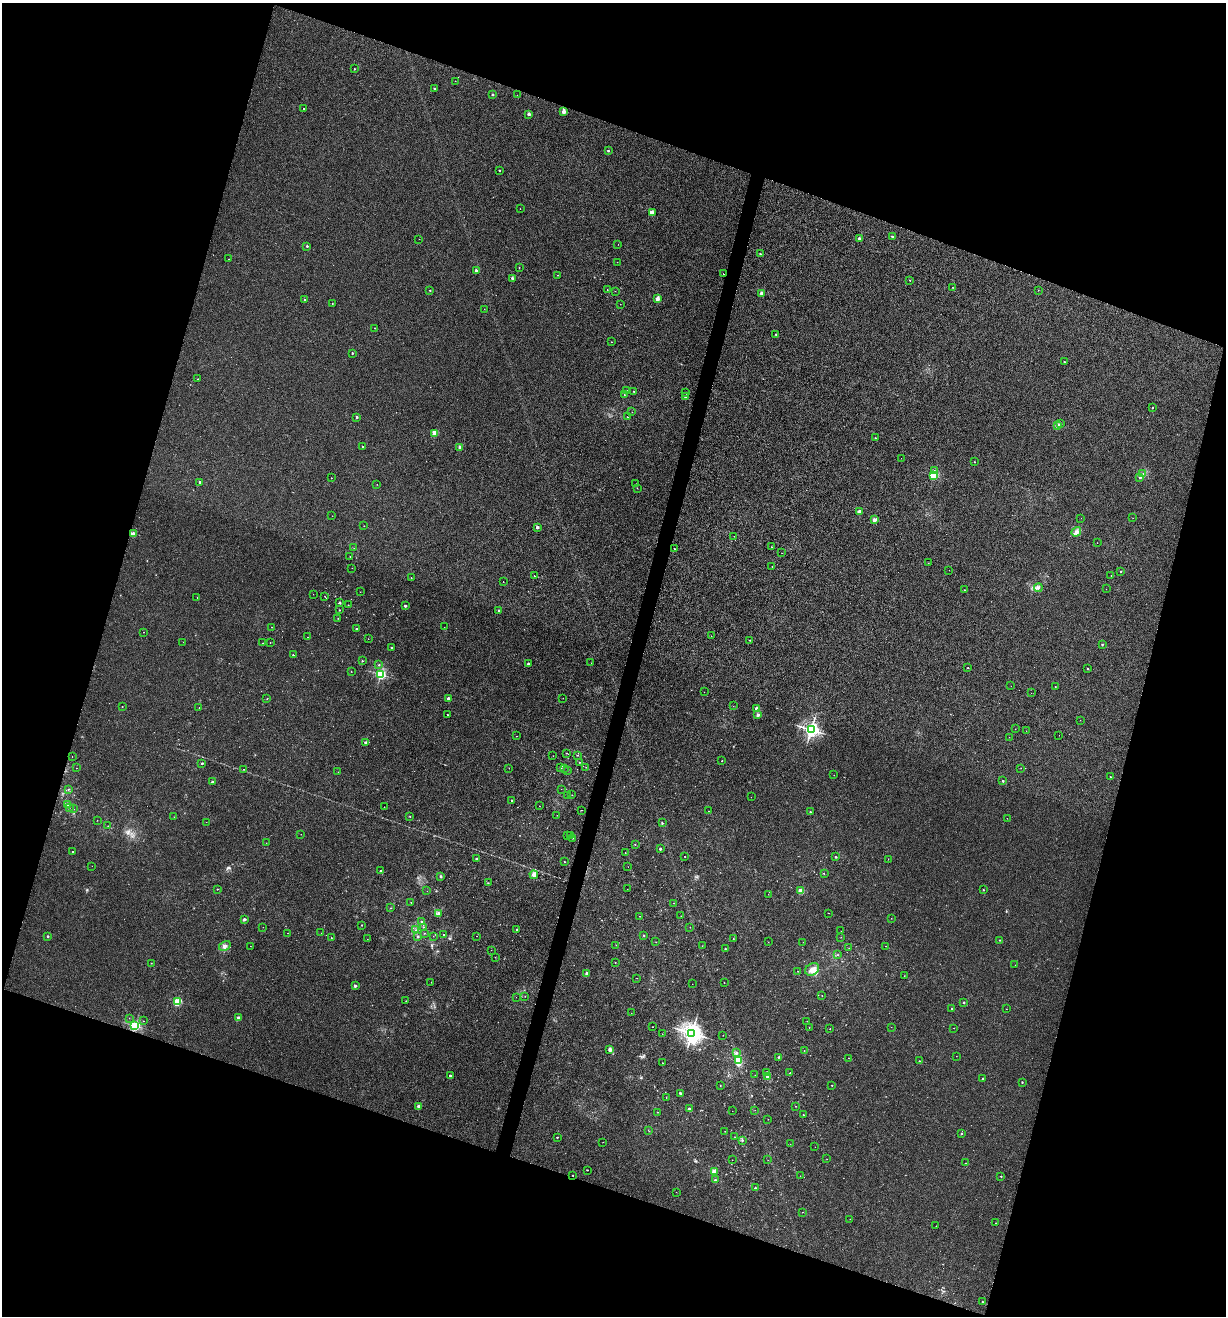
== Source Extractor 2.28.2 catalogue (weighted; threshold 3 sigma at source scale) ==
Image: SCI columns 126-5018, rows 4-5259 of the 5271 x 5259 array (HDU 1 of 3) = the unmasked area's bounding box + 8 px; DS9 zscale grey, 4 x 4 block average (1 PNG px = mean of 4 x 4 image px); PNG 1228 x 1318 px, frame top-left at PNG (2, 3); each listed source drawn as its Kron ellipse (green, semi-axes under 4 px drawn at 4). Shown black and unused: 37% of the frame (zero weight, under 3 of 4 exposures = <1% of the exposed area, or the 3 px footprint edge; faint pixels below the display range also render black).
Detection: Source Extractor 2.28.2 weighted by HDU 2 'WHT'. Background 0.00115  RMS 0.0035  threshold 0.016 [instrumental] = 3 sigma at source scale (4.5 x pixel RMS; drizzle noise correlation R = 1.50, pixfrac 1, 0.05/0.05 arcsec/px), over >= 5 px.
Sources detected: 365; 7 too faint to see at this stretch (4 x 4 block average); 1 long thin detection or spike segment (spike, bleed or trail) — neither listed nor drawn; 4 coinciding with a brighter row at this scale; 2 inside a brighter listed object's ellipse — not listed separately; the other 351 listed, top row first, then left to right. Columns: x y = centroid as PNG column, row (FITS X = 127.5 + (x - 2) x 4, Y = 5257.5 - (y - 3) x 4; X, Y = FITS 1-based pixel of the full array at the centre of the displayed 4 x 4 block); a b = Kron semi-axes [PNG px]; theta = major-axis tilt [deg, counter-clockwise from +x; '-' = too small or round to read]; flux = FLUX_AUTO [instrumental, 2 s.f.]
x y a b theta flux
354 69 2 2 - 1.3
455 81 2 2 - 0.38
434 88 2 2 - 3.3
492 95 2 2 - 5.8
517 95 2 2 - 0.27
303 108 2 2 - 1.1
564 112 2 2 - 41
529 114 2 2 - 14
608 151 2 2 - 5.4
499 170 2 2 - 2.6
520 209 2 2 - 0.32
652 212 2 2 - 17
892 236 2 2 - 4.6
419 239 2 2 - 0.43
859 239 2 2 - 25
618 244 2 2 - 0.32
307 246 2 2 - 4.5
760 254 2 2 - 2.5
229 259 2 2 - 0.45
617 262 2 2 - 0.6
519 267 2 2 - 1.4
476 270 2 2 - 10
723 274 2 2 - 1.3
557 275 2 2 - 1.1
512 278 2 2 - 15
910 280 2 2 - 2.3
952 287 2 2 - 0.53
607 289 2 2 - 0.53
430 290 2 2 - 2
1038 290 2 2 - 0.69
615 291 2 2 - 0.36
761 293 2 2 - 13
304 299 2 2 - 3.2
657 299 2 2 - 35
332 303 2 2 - 1.3
620 304 2 2 - 0.52
484 309 2 2 - 0.46
375 328 2 2 - 1
776 334 2 2 - 1.5
611 342 2 2 - 0.5
352 353 2 2 - 3.2
1064 362 2 2 - 1.8
198 379 2 2 - 0.62
626 390 2 2 - 1.3
633 391 2 2 - 0.87
686 393 2 2 - 0.59
624 394 2 2 - 0.69
685 396 2 2 - 12
1152 408 2 2 - 1.7
632 412 2 2 - 0.88
357 417 2 2 - 6.4
627 417 2 2 - 1.5
1060 424 3 3 - 2.5
1058 425 2 2 - 61
435 433 2 2 - 62
875 438 2 2 - 1.6
362 446 2 2 - 1.2
460 447 2 2 - 16
901 458 2 2 - 0.41
975 462 2 2 - 2.2
934 471 2 2 - 1.4
1143 473 2 2 - 0.66
934 475 2 2 - 210
1140 477 2 2 - 7.1
331 478 2 2 - 0.87
200 482 2 2 - 7.1
377 484 2 2 - 0.5
636 484 2 2 - 0.27
637 488 2 2 - 0.55
859 511 4 4 - 4.2
332 516 2 2 - 0.41
1081 518 2 2 - 0.2
1133 518 2 2 - 0.31
874 520 2 2 - 28
364 526 2 2 - 0.58
537 527 2 2 - 13
1076 532 5 4 - 7.7
133 534 2 2 - 42
734 536 2 2 - 0.32
1097 543 2 2 - 0.34
771 547 2 2 - 0.57
354 548 2 2 - 0.3
674 549 2 2 - 1.1
782 553 2 2 - 0.37
350 556 2 2 - 0.84
928 563 2 2 - 0.47
772 567 2 2 - 0.52
352 568 2 2 - 0.39
949 570 2 2 - 0.27
1121 572 2 2 - 2.8
534 576 2 2 - 3.3
1111 576 2 2 - 0.54
411 578 2 2 - 0.56
503 582 2 2 - 0.65
1038 588 4 4 - 4.1
1106 589 2 2 - 0.56
965 590 2 2 - 0.56
360 592 2 2 - 0.42
313 594 2 2 - 0.33
197 597 2 2 - 0.39
325 597 2 2 - 0.69
339 602 3 2 - 2.1
348 605 2 2 - 0.5
405 606 2 2 - 8.1
340 610 2 2 - 2.1
499 611 2 2 - 9.3
338 618 2 2 - 0.71
271 627 2 2 - 0.4
444 627 2 2 - 0.32
357 629 2 2 - 8.6
143 632 2 2 - 0.59
711 636 2 2 - 0.44
307 637 2 2 - 0.6
368 639 2 2 - 0.42
750 640 2 2 - 1.2
183 642 2 2 - 0.31
270 642 2 2 - 0.69
263 643 2 2 - 0.47
1102 644 2 2 - 4.5
391 647 2 2 - 1.2
293 655 2 2 - 1.1
362 661 2 2 - 2.9
591 663 2 2 - 0.4
528 664 2 2 - 5.8
379 665 2 2 - 1.9
968 668 2 2 - 1.9
1088 668 2 2 - 1.1
351 671 2 2 - 0.43
381 674 2 2 - 340
1011 686 2 2 - 0.38
1055 687 2 2 - 0.8
704 692 2 2 - 0.41
1031 693 2 2 - 0.24
448 698 2 2 - 16
563 698 2 2 - 0.35
267 699 2 2 - 0.48
733 706 2 2 - 0.32
122 707 2 2 - 1.3
199 707 2 2 - 0.33
757 709 2 2 - 46
447 715 2 2 - 0.9
758 715 2 2 - 13
1080 720 2 2 - 0.35
1015 729 2 2 - 0.41
811 730 3 2 - 910
1026 731 2 2 - 0.32
1059 735 2 2 - 0.3
516 736 2 2 - 0.43
1009 737 2 2 - 0.3
366 742 2 2 - 9.9
566 753 2 2 - 1.3
577 755 2 2 - 1.1
553 756 2 2 - 0.62
72 757 2 2 - 0.47
722 761 2 2 - 1.7
579 762 2 2 - 0.83
202 763 2 2 - 5.2
586 767 2 2 - 0.42
76 768 2 2 - 0.37
509 768 2 2 - 0.66
561 768 2 2 - 0.98
1021 768 2 2 - 0.37
244 769 2 2 - 0.66
564 769 2 2 - 0.39
567 770 2 2 - 0.57
338 772 2 2 - 0.39
834 775 2 2 - 0.4
1110 777 2 2 - 0.76
1003 781 2 2 - 5.2
212 782 2 2 - 7.1
68 789 2 2 - 1
561 789 2 2 - 0.27
572 795 2 2 - 0.48
568 796 2 2 - 0.91
751 797 2 2 - 0.32
512 800 2 2 - 4.3
67 804 3 3 - 3
539 806 2 2 - 0.68
384 807 2 2 - 0.3
69 808 2 2 - 0.85
73 809 2 2 - 0.48
581 810 2 2 - 0.62
709 811 2 2 - 0.45
810 812 2 2 - 2.5
557 815 2 2 - 0.32
410 816 2 2 - 0.77
174 817 2 2 - 0.3
1007 818 2 2 - 0.4
97 820 2 2 - 0.41
206 822 2 2 - 0.47
662 823 2 2 - 3.1
108 826 2 2 - 0.33
301 834 2 2 - 0.42
567 835 2 2 - 0.43
570 835 2 2 - 0.48
572 838 2 2 - 0.98
266 843 2 2 - 0.3
635 845 2 2 - 0.91
660 849 2 2 - 7.9
73 852 2 2 - 2.4
625 853 2 2 - 0.93
685 856 2 2 - 1.2
836 857 2 2 - 3.2
476 858 2 2 - 4.9
888 859 2 2 - 0.33
564 862 2 2 - 1
92 866 2 2 - 0.27
628 867 2 2 - 0.32
381 871 2 2 - 1.8
824 874 2 2 - 0.85
534 875 4 3 - 11
441 876 2 2 - 8.7
488 883 2 2 - 0.61
217 889 2 2 - 1.9
627 889 2 2 - 0.31
983 890 2 2 - 2.3
427 891 2 2 - 0.31
801 891 2 2 - 57
768 894 2 2 - 0.51
411 902 2 2 - 0.89
674 903 2 2 - 0.67
391 908 2 2 - 0.59
829 913 2 2 - 0.69
439 914 3 2 - 1.7
640 916 2 2 - 0.47
681 916 2 2 - 0.47
891 918 2 2 - 0.41
244 919 2 2 - 11
421 921 2 2 - 2.7
361 925 2 2 - 1.8
263 927 2 2 - 0.46
690 927 2 2 - 0.81
424 928 2 2 - 0.78
517 929 2 2 - 3.4
416 930 2 2 - 0.61
841 931 2 2 - 0.42
287 933 2 2 - 0.57
321 933 2 2 - 0.34
424 933 2 2 - 0.74
444 935 2 2 - 1.9
644 935 2 2 - 2.8
47 936 2 2 - 4.2
418 936 2 2 - 3.6
433 936 2 2 - 0.47
477 936 2 2 - 0.5
331 937 2 2 - 0.62
841 937 2 2 - 0.5
733 938 2 2 - 0.68
367 939 2 2 - 0.36
1000 940 2 2 - 1.9
656 942 2 2 - 0.44
768 942 2 2 - 0.29
803 942 2 2 - 0.32
616 945 2 2 - 0.39
225 946 6 4 31 7.2
250 946 2 2 - 0.51
702 946 2 2 - 0.48
886 946 2 2 - 0.43
725 948 2 2 - 1.2
849 948 2 2 - 0.31
491 950 2 2 - 0.33
837 955 3 2 - 1.3
495 957 2 2 - 0.41
615 962 2 2 - 0.68
151 963 2 2 - 0.64
1015 965 2 2 - 0.32
812 969 7 6 - 14
798 971 2 2 - 0.63
587 973 2 2 - 17
904 976 2 2 - 0.48
637 978 2 2 - 0.48
431 982 2 2 - 0.55
724 983 2 2 - 0.44
692 984 2 2 - 0.33
355 986 2 2 - 9.9
525 996 2 2 - 0.65
822 996 2 2 - 0.56
516 997 2 2 - 0.31
406 1001 2 2 - 0.91
178 1002 2 2 - 140
964 1002 2 2 - 6
952 1008 2 2 - 1.7
1006 1009 2 2 - 0.41
631 1013 2 2 - 0.29
129 1018 2 2 - 0.32
238 1018 2 2 - 23
143 1021 2 2 - 0.59
807 1021 2 2 - 0.3
135 1026 3 2 - 300
653 1027 2 2 - 0.48
809 1027 2 2 - 0.68
891 1027 2 2 - 0.34
954 1028 2 2 - 0.65
830 1029 2 2 - 1.2
692 1033 3 3 - 1800
662 1034 2 2 - 0.32
723 1035 2 2 - 0.34
610 1049 4 4 - 4.5
804 1050 2 2 - 0.48
736 1053 3 2 - 2.6
956 1056 2 2 - 0.35
778 1057 2 2 - 1.6
849 1058 2 2 - 0.39
738 1061 2 2 - 160
920 1061 2 2 - 0.96
662 1063 2 2 - 1.7
766 1072 2 2 - 0.71
790 1073 2 2 - 1.9
755 1075 2 2 - 0.38
450 1076 2 2 - 7.9
767 1077 4 3 - 4.6
982 1078 2 2 - 4
1022 1082 2 2 - 2.4
832 1085 2 2 - 1
720 1086 2 2 - 0.71
680 1093 3 2 - 2.9
666 1097 2 2 - 0.35
418 1106 2 2 - 21
795 1106 2 2 - 0.54
689 1108 2 2 - 7
755 1110 2 2 - 0.38
732 1111 2 2 - 0.31
657 1112 2 2 - 1.3
803 1115 2 2 - 0.92
768 1119 2 2 - 0.55
648 1130 2 2 - 0.61
725 1131 2 2 - 0.72
961 1133 2 2 - 4.1
557 1137 2 2 - 2.5
735 1137 2 2 - 0.55
742 1141 3 2 - 1.6
603 1142 2 2 - 0.5
790 1144 2 2 - 0.27
815 1147 2 2 - 0.25
827 1159 2 2 - 0.35
732 1160 2 2 - 0.29
768 1160 2 2 - 0.27
966 1163 2 2 - 0.87
587 1170 2 2 - 1.8
714 1172 2 2 - 49
573 1175 2 2 - 2.1
800 1176 2 2 - 0.33
1001 1176 2 2 - 1.8
715 1180 3 3 - 2.1
755 1188 2 2 - 2.2
676 1192 2 2 - 0.37
802 1212 2 2 - 0.49
850 1219 2 2 - 0.46
996 1223 2 2 - 0.85
936 1226 2 2 - 0.53
982 1302 2 2 - 1.4
Overlapping masked pixels (flux is a lower limit): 1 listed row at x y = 133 534
Diffuse or blended objects may show on this block-average render without a row.